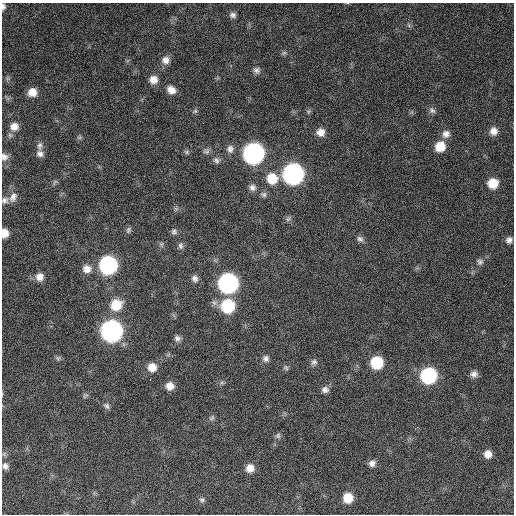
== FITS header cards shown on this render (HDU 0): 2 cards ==
NAXIS1  =                  512 / Axis length
NAXIS2  =                  512 / Axis length

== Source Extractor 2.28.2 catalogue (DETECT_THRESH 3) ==
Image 512 x 512 px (HDU 0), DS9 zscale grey, 1 PNG px = 1 image px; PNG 516 x 516 px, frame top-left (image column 1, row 512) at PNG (2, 3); no overlay
Background 771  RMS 27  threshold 81.7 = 3 sigma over >= 5 px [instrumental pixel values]
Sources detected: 70; all 70 listed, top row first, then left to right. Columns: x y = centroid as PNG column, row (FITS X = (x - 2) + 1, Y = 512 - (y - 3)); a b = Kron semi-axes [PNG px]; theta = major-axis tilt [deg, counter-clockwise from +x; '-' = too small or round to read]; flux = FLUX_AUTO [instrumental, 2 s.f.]
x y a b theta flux
3 7 8 5 87 5300
233 15 8 7 - 6200
284 53 7 5 44 3400
165 60 10 10 - 12000
256 70 9 8 - 7200
153 80 9 8 - 16000
171 90 10 8 -36 14000
32 92 8 8 - 20000
432 110 10 7 -48 6000
195 111 6 5 - 3400
309 111 8 4 59 3300
14 126 10 9 - 15000
493 131 9 9 - 14000
320 132 9 9 - 15000
446 134 10 10 - 12000
40 146 11 7 87 7400
440 146 10 10 - 36000
230 149 10 9 - 9300
206 151 9 7 17 5900
187 152 8 6 -16 3600
253 153 11 11 - 770000
40 154 9 8 - 8500
4 157 10 9 - 9200
216 160 9 7 -34 6400
293 174 11 11 - 780000
272 178 11 11 - 40000
55 182 9 4 53 3500
493 183 10 9 - 37000
252 187 9 8 - 7900
264 194 9 7 -24 5200
13 197 14 9 67 12000
5 200 9 8 - 7100
288 219 8 5 54 4200
128 230 10 6 66 4400
174 232 8 7 - 5100
4 233 8 6 89 21000
360 239 9 8 - 6500
509 240 8 7 - 7800
180 246 9 7 -84 5800
480 262 9 8 - 6500
108 265 10 10 - 410000
87 269 11 10 - 16000
40 277 11 10 - 14000
195 278 9 8 - 7900
228 283 11 10 - 630000
116 305 12 11 - 42000
228 306 11 11 - 110000
111 331 11 11 - 940000
177 338 8 7 - 6600
58 358 8 6 77 3700
266 359 9 8 - 7700
314 362 8 7 - 6000
377 363 9 9 - 82000
152 367 10 9 - 20000
286 368 8 6 -38 3900
474 374 9 8 - 9200
428 376 10 10 - 240000
150 380 2 2 - 3600
170 386 9 8 - 16000
325 390 9 8 - 7800
85 396 8 5 34 3600
107 406 8 7 - 5300
212 418 9 5 45 4400
278 436 8 7 - 4700
488 454 8 8 - 14000
372 463 8 8 - 9000
5 466 8 7 - 7100
250 468 9 8 - 17000
348 498 9 9 - 34000
202 500 7 6 - 4100
At the frame edge (FLAGS 8, measured only in part): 4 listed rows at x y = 3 7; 4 157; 5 200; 4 233